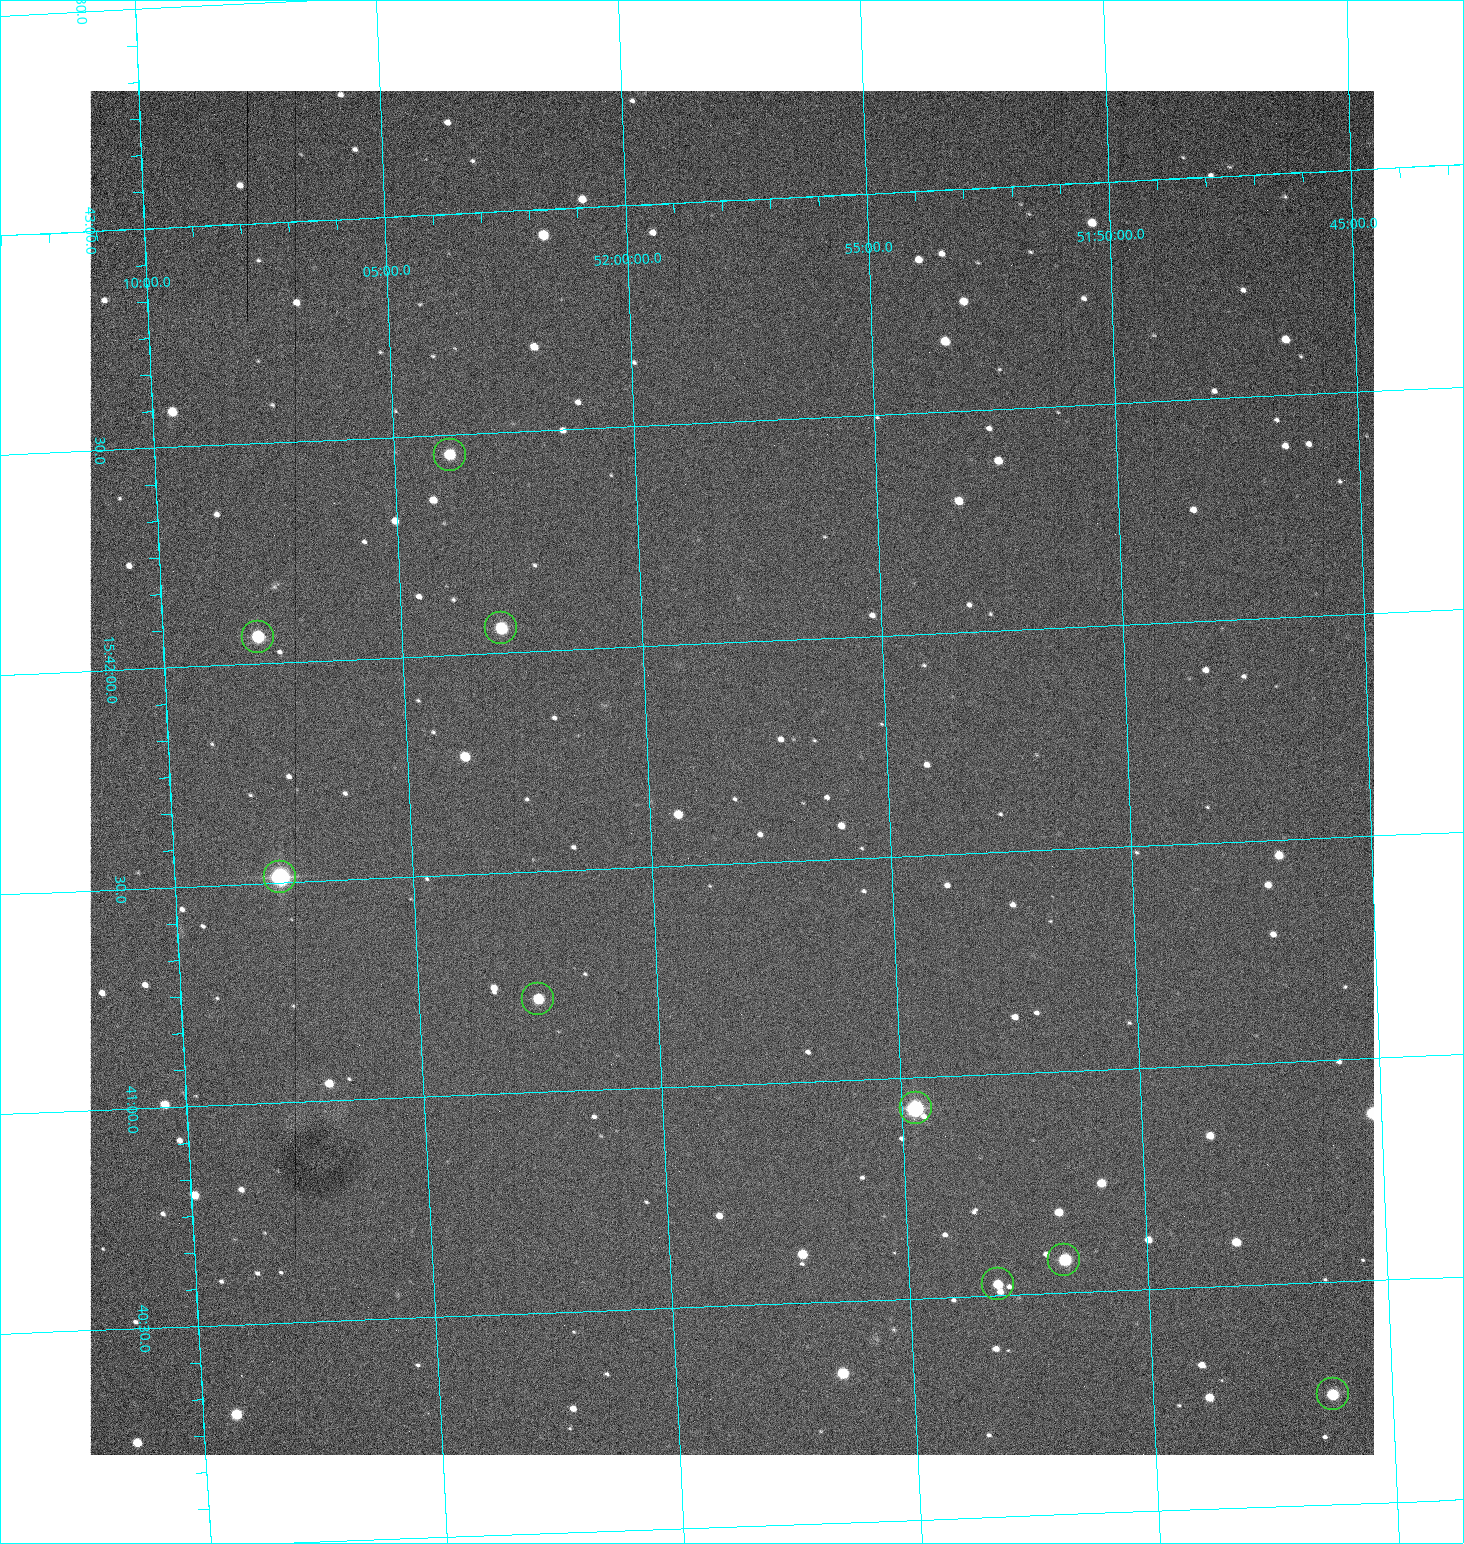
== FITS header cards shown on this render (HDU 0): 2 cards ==
NAXIS1  =                 1284 /fastest changing axis
NAXIS2  =                 1364 /next to fastest changing axis

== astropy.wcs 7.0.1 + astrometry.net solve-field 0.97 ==
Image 1284 x 1364 px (HDU 0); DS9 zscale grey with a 90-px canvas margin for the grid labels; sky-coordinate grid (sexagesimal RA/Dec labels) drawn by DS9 from the SOLVED WCS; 9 Tycho-2 reference stars matched to detected sources circled (green)
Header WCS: RA---TAN/DEC--TAN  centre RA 15:41:42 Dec +51:58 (235.43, +51.97 deg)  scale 1.26 arcsec/px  FOV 26.9' x 28.5'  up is +93 deg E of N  parity flipped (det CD > 0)
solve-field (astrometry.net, Tycho-2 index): VERIFIED the header's WCS against the Tycho-2 star catalogue (9 matches, 0 conflicts) and refined it, rather than solving blind
Solved WCS: RA---TAN-SIP/DEC--TAN-SIP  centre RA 15:41:42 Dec +51:58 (235.43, +51.97 deg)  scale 1.25 arcsec/px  FOV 26.8' x 28.5'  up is +92 deg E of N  parity flipped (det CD > 0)
The solver's refit moves the header's centre by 0.6 arcsec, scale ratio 0.997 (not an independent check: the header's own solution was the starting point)
Tycho-2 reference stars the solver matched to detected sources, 9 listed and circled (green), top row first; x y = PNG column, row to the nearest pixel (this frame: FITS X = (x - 90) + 1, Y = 1364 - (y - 91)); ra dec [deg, ICRS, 3 dp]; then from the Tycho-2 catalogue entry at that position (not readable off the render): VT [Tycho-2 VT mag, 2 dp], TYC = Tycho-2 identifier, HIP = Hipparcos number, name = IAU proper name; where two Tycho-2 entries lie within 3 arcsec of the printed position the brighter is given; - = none
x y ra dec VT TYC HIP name
450 455 235.614 +52.064 11.61 3489-1132-1 - -
501 628 235.514 +52.049 11.19 3489-1407-1 - -
258 637 235.515 +52.133 11.12 3489-1380-1 - -
280 877 235.378 +52.130 9.31 3489-1322-1 76850 -
538 999 235.303 +52.042 11.52 3489-958-1 - -
916 1108 235.232 +51.912 9.59 3489-824-1 - -
1064 1260 235.143 +51.862 10.97 3489-1016-1 - -
998 1284 235.131 +51.886 12.29 3489-908-1 - -
1333 1394 235.062 +51.771 11.53 3489-1453-1 - -